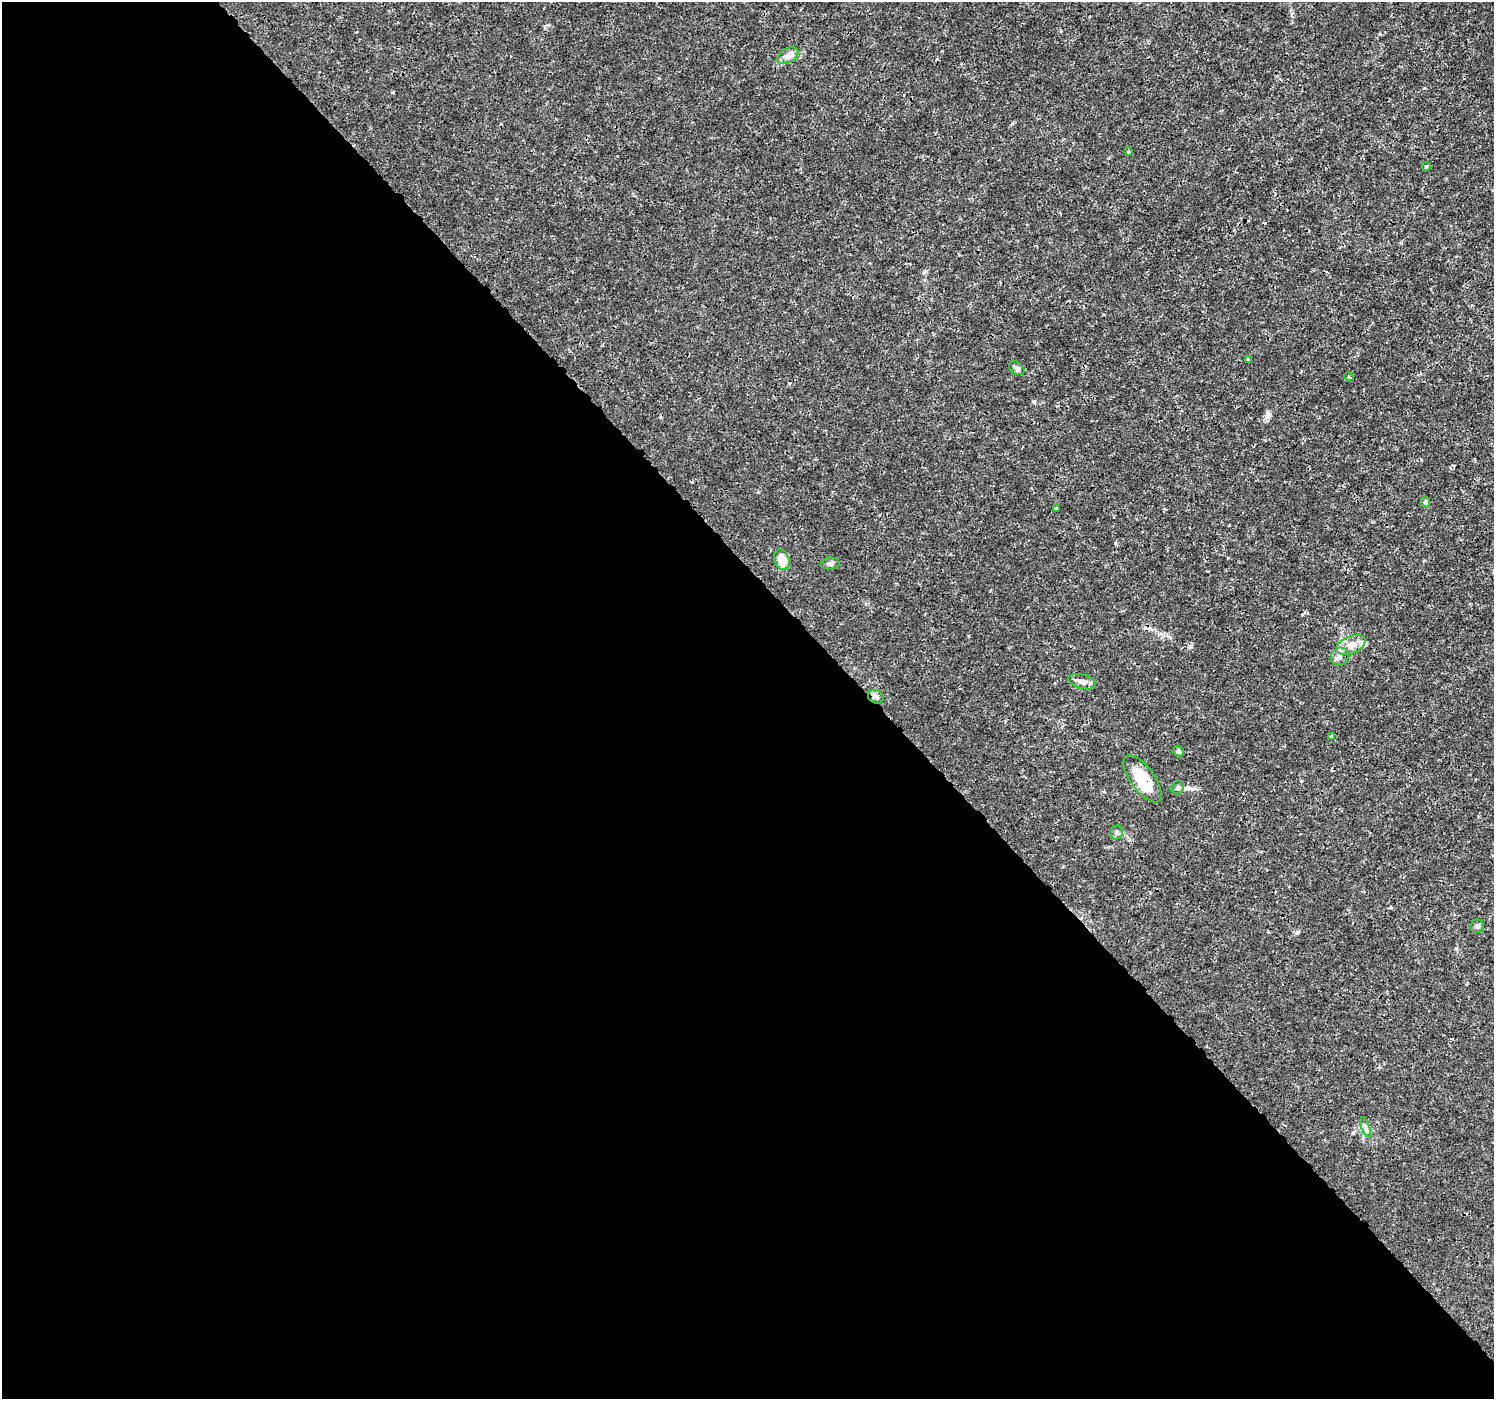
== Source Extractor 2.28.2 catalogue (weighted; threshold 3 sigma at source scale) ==
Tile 9 of 4 x 4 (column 1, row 3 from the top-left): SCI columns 46-1537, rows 1584-2980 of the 6065 x 6025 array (HDU 1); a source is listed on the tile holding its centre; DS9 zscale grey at full resolution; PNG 1496 x 1401 px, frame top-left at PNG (2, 2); each listed source drawn as its Kron ellipse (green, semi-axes under 4 px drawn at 4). Shown black and unused: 58% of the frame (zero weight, under 3 of 4 exposures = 5% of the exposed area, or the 3 px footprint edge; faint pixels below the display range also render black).
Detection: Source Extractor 2.28.2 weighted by HDU 2 'WHT'; one run over the whole footprint, this tile lists its part. Background 0.00113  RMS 7.8e-04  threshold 0.00351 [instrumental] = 3 sigma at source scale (4.5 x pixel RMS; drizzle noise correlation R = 1.50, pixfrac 1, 0.0396/0.0396 arcsec/px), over >= 5 px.
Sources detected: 24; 2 cosmic-ray / hot-pixel residue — neither listed nor drawn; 1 inside a brighter listed object's ellipse — not listed separately; the other 21 listed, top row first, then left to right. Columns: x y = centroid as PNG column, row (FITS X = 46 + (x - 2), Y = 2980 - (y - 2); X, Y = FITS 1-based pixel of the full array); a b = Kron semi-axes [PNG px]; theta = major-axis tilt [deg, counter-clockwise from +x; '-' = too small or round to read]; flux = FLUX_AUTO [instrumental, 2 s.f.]
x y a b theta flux
788 56 11 7 29 0.39
1129 151 4 3 - 0.13
1426 166 4 4 - 0.14
1248 360 3 3 - 0.15
1017 368 8 6 -34 0.24
1349 377 5 3 - 0.086
1425 502 5 5 - 0.12
1056 508 3 3 - 0.45
782 560 11 7 -69 1.3
830 564 9 6 2 0.2
1351 645 15 8 24 0.8
1340 657 9 8 - 0.39
1082 682 14 7 -15 0.42
876 697 8 6 -25 0.25
1332 737 4 4 - 0.2
1179 751 5 5 - 0.16
1143 779 28 12 -54 2.7
1178 787 7 5 55 0.16
1117 833 7 6 - 0.18
1477 926 7 6 - 0.19
1365 1127 10 3 -70 0.18
Overlapping masked pixels (flux is a lower limit): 1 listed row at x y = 1143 779
Unlisted compact peaks at least as high as the median listed source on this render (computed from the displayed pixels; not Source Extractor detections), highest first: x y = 1190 646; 1034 402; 1297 932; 1268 414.